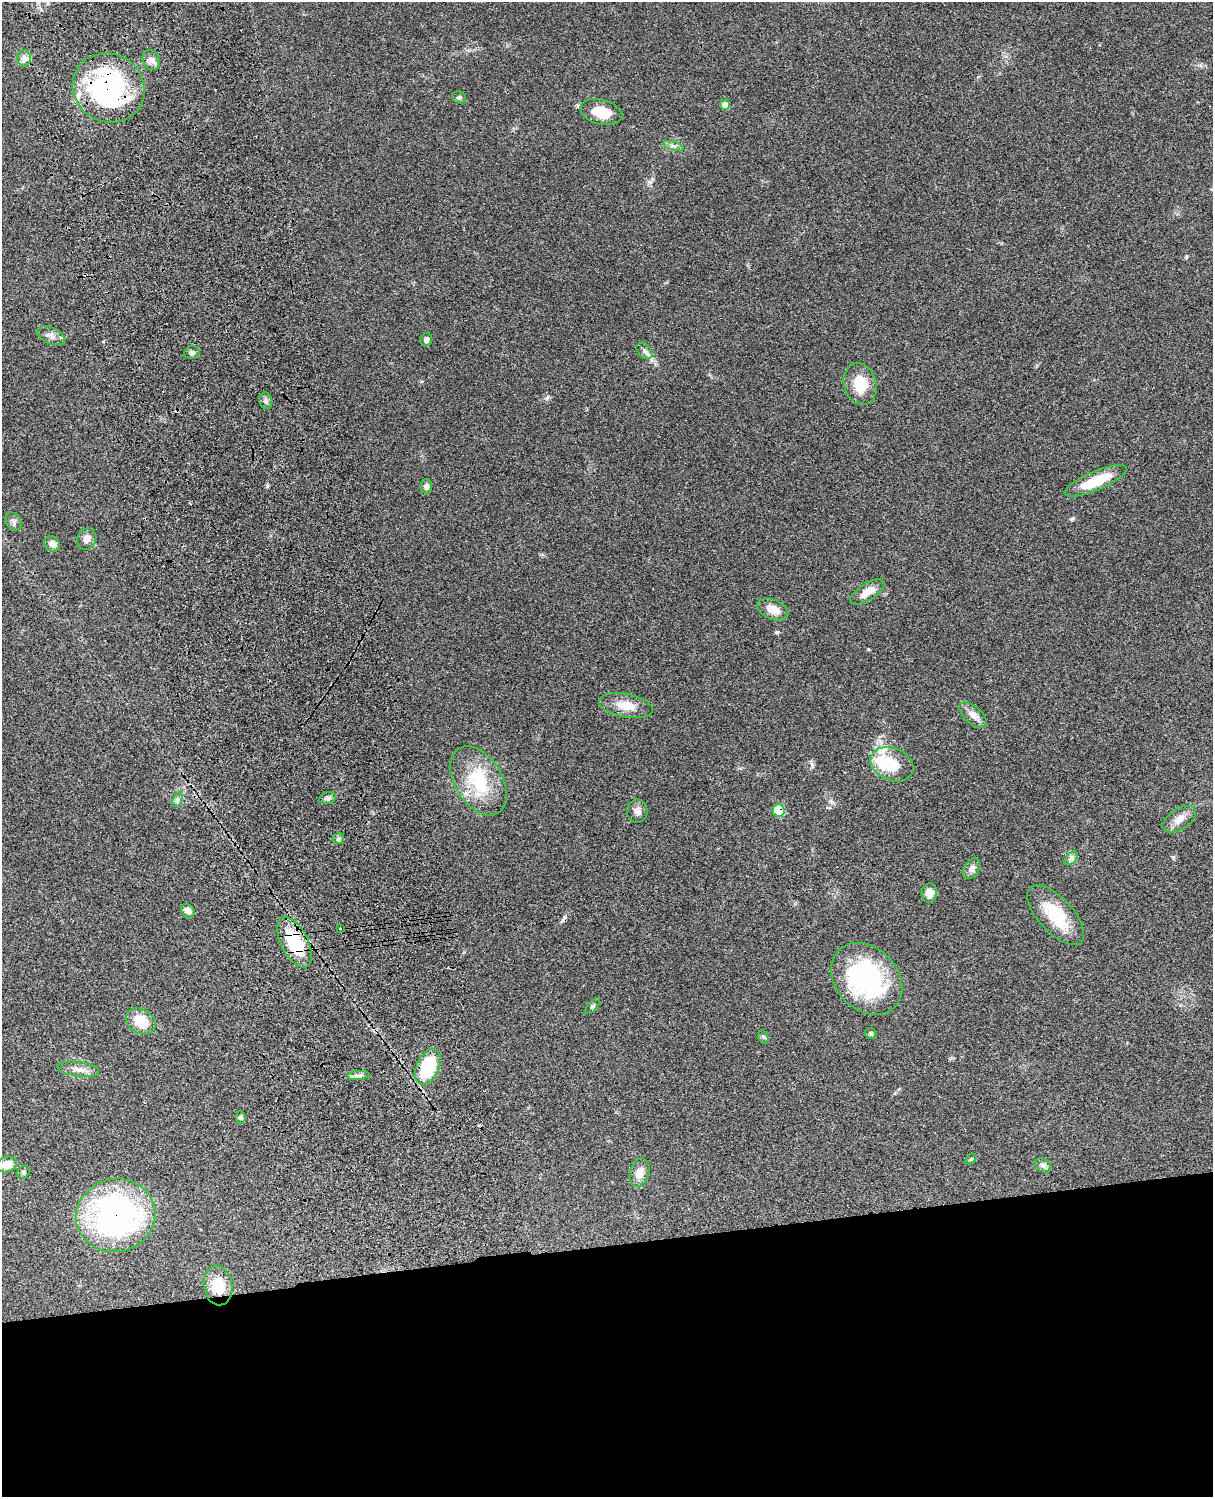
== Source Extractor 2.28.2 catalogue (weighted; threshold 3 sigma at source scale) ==
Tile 11 of 4 x 3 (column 3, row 3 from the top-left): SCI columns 2545-3755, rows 278-1772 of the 5086 x 4927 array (HDU 1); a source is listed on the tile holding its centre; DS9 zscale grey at full resolution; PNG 1215 x 1499 px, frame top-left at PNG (2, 2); each listed source drawn as its Kron ellipse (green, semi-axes under 4 px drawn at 4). Shown black and unused: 17% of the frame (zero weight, under 3 of 4 exposures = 6% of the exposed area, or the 3 px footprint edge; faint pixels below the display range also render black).
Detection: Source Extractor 2.28.2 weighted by HDU 2 'WHT'; one run over the whole footprint, this tile lists its part. Background 0.0923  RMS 0.0062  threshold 0.0278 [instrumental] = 3 sigma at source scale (4.5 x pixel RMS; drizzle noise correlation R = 1.50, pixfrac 1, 0.05/0.05 arcsec/px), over >= 5 px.
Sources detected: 58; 2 inside a brighter object's white glare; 2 cosmic-ray / hot-pixel residue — neither listed nor drawn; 1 inside a brighter listed object's ellipse — not listed separately; the other 53 listed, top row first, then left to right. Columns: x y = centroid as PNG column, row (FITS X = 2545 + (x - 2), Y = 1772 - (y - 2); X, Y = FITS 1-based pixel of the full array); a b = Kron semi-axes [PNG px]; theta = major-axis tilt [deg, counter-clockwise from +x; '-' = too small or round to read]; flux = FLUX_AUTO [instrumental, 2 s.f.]
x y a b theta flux
24 58 8 7 - 2.7
151 60 10 8 -63 3.4
109 88 37 34 -33 98
459 97 7 6 - 1.3
725 105 5 5 - 3.9
601 112 21 12 -14 14
673 146 10 4 -17 1.9
51 336 15 8 -25 3.3
426 340 6 6 - 2.1
644 351 9 6 -44 2.3
192 353 8 6 11 1.7
860 384 21 16 -73 14
266 401 8 6 -79 1.8
1096 481 33 9 23 21
426 486 7 6 - 2.1
14 522 10 7 -59 2
87 539 11 9 62 3.7
52 544 8 7 - 3.6
867 592 19 8 32 7.5
773 609 16 9 -23 7.6
626 706 27 12 -10 9.9
973 715 17 8 -42 4.5
892 764 22 16 -22 21
478 781 38 23 -59 33
328 798 8 6 18 1.9
177 800 7 4 72 1.5
779 810 6 6 - 25
637 811 11 10 - 3.1
1179 819 18 10 32 5.9
338 839 6 5 - 1.2
1071 858 8 5 46 1.8
972 869 11 7 58 2.9
929 893 9 7 87 4.8
188 911 7 6 - 3.2
1056 915 37 17 -47 25
340 928 3 2 - 0.96
294 942 27 13 -63 34
867 979 40 31 -46 87
592 1006 10 4 47 1.2
141 1021 16 12 -31 14
871 1034 6 5 - 0.96
763 1037 7 5 -62 1.1
428 1067 19 11 66 36
78 1069 21 7 -7 4.8
358 1076 11 4 5 2.2
240 1117 6 5 - 1.6
971 1159 6 4 44 0.7
7 1165 10 8 14 6.9
1043 1165 9 6 -30 1.9
23 1172 7 6 - 1.4
640 1172 14 9 73 5.8
116 1215 40 36 13 160
218 1286 19 14 -80 15
Overlapping masked pixels (flux is a lower limit): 5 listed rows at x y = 24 58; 109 88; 779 810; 294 942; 116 1215
Unlisted compact peaks at least as high as the median listed source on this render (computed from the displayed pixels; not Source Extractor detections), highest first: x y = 868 649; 267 486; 547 398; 1173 857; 812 764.